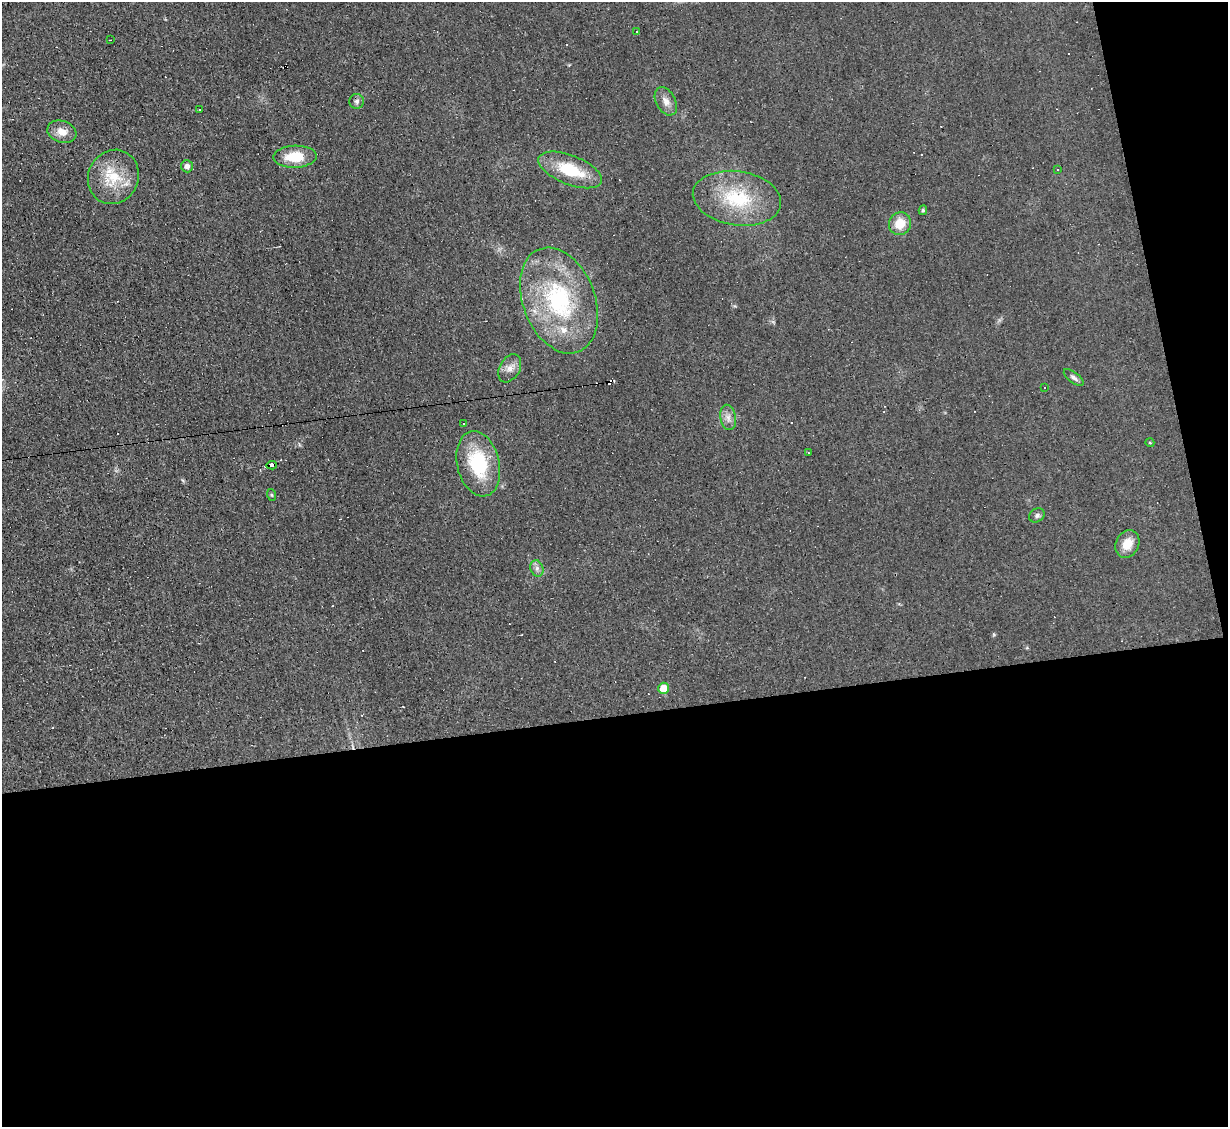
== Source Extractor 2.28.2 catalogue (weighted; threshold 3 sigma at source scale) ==
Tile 16 of 4 x 4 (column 4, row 4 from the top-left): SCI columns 3680-4905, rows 249-1373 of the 4905 x 4883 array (HDU 1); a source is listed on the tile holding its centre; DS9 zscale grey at full resolution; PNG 1230 x 1129 px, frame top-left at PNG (2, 2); each listed source drawn as its Kron ellipse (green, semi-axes under 4 px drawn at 4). Shown black and unused: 40% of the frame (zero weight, under 3 of 4 exposures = <1% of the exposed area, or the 3 px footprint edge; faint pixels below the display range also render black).
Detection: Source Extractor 2.28.2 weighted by HDU 2 'WHT'; one run over the whole footprint, this tile lists its part. Background 0.0225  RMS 0.0042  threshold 0.0189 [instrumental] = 3 sigma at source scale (4.5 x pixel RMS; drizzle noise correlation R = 1.50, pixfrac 1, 0.05/0.05 arcsec/px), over >= 5 px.
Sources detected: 51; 20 cosmic-ray / hot-pixel residue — neither listed nor drawn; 2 inside a brighter listed object's ellipse — not listed separately; the other 29 listed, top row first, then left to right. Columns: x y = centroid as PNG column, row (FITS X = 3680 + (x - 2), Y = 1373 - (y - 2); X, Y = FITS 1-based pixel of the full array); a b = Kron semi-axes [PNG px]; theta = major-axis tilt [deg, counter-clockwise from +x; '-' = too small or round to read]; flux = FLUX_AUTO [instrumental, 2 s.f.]
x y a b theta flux
636 32 3 3 - 1.5
110 40 2 2 - 0.24
357 101 7 7 - 1.2
666 101 15 9 -61 3.1
200 109 3 3 - 0.55
62 132 15 11 -19 4.2
295 157 22 11 2 11
187 166 6 5 - 1.9
1058 169 3 3 - 0.7
570 170 34 14 -21 17
113 177 28 25 64 15
737 198 44 27 -8 27
923 210 5 4 - 0.64
900 224 11 10 - 7.4
559 300 55 36 -69 53
510 368 15 10 60 3.4
1074 377 12 5 -37 1.4
1044 387 3 2 - 0.42
728 417 13 7 -78 2.4
464 424 3 3 - 3.8
1150 443 4 3 - 0.35
808 452 3 2 - 0.32
478 464 33 21 -77 26
272 465 5 3 - 11
272 495 6 4 -70 0.47
1037 515 8 6 29 1.1
1127 544 14 11 63 6.4
537 568 8 6 -71 1.4
664 688 5 5 - 6.3
Overlapping masked pixels (flux is a lower limit): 1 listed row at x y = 272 465